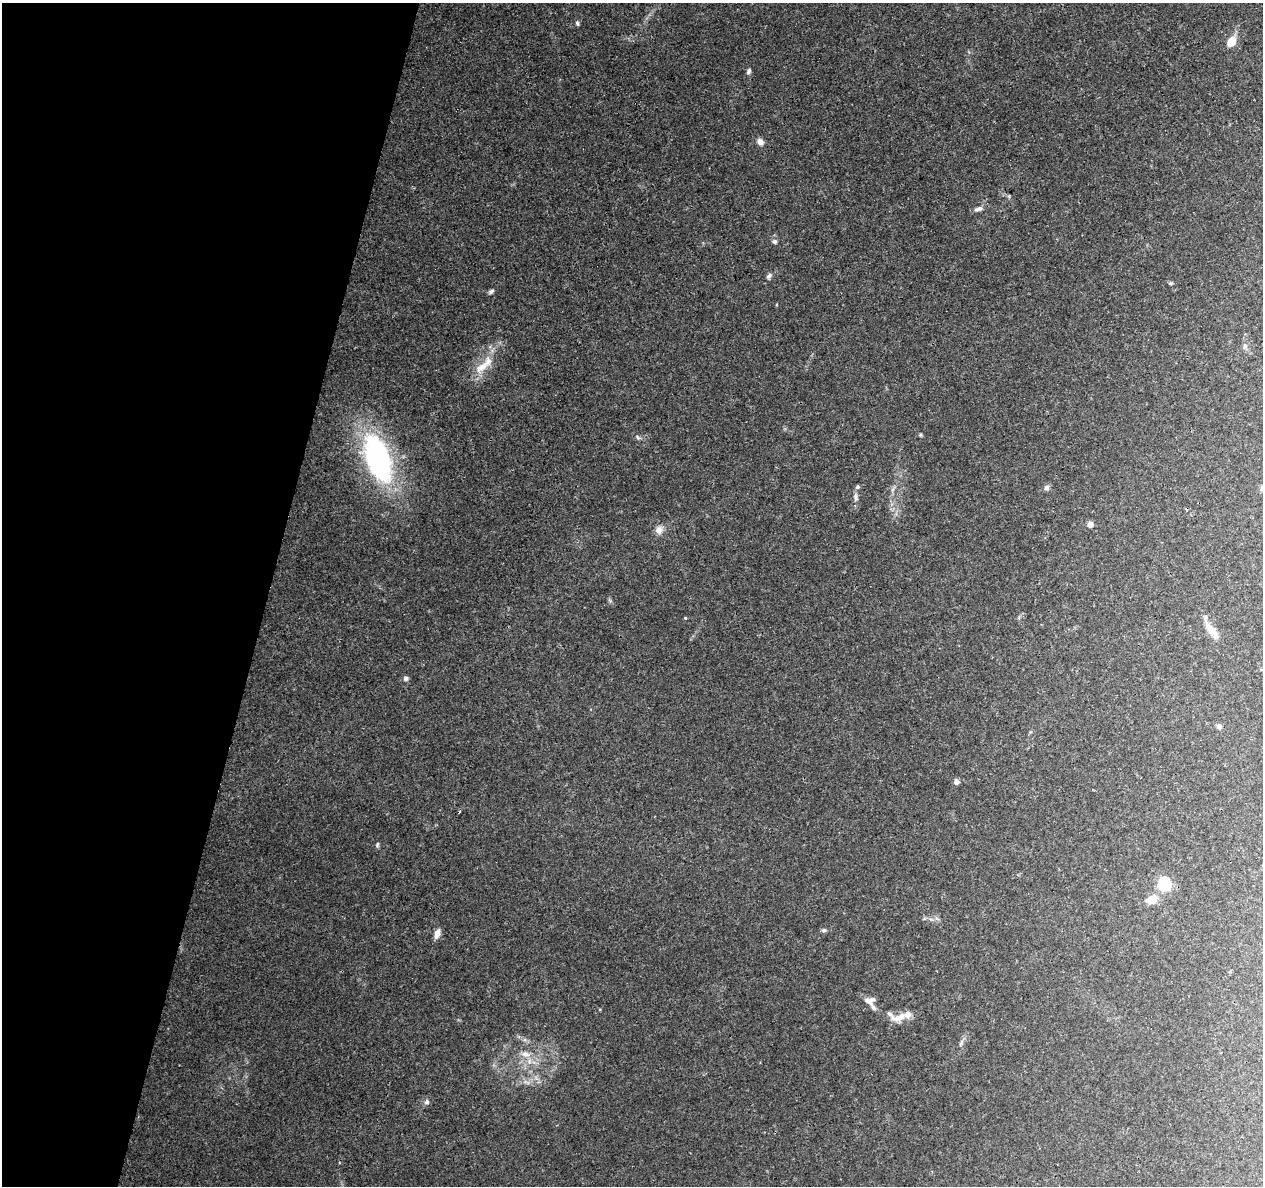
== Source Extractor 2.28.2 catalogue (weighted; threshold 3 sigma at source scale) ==
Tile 9 of 4 x 4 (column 1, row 3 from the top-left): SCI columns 1-1261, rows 1408-2591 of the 5053 x 5244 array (HDU 1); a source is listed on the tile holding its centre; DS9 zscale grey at full resolution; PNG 1265 x 1188 px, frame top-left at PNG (2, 3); no overlay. Shown black and unused: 21% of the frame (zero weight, under 3 of 4 exposures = <1% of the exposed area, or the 3 px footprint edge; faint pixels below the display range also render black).
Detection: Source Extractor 2.28.2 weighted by HDU 2 'WHT'; one run over the whole footprint, this tile lists its part. Background 0.0901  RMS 0.0035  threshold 0.0156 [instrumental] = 3 sigma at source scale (4.5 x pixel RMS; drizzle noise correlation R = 1.50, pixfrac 1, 0.0396/0.0396 arcsec/px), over >= 5 px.
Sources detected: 39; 6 inside a brighter listed object's ellipse — not listed separately; the other 33 listed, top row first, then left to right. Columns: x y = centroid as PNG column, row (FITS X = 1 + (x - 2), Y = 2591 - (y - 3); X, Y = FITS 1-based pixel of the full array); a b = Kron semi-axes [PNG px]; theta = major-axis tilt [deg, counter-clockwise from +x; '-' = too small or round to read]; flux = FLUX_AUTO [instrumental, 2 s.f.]
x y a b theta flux
577 23 6 4 -70 0.63
1231 41 11 7 57 5.3
748 71 8 5 68 0.87
760 142 8 7 - 1.8
978 209 13 6 15 1.5
774 242 7 6 - 0.89
769 276 8 6 51 0.93
1171 283 7 4 0 0.46
491 291 7 5 31 0.8
1245 346 7 5 46 0.76
481 367 25 11 39 6.3
920 435 5 4 - 0.4
638 437 7 4 -46 0.56
378 458 47 22 -70 72
1047 488 8 7 - 0.95
856 497 12 6 -85 1.4
1090 524 5 5 - 2.2
659 530 11 9 69 2.2
685 618 4 3 - 0.31
1211 630 25 8 -52 4.2
406 678 6 6 - 0.85
1219 726 6 5 - 1.2
956 782 5 5 - 1.9
377 844 8 4 81 0.51
1164 884 6 6 - 44
1151 900 12 9 16 4.3
824 930 6 5 - 0.66
437 934 11 6 68 2.3
868 1001 13 7 -33 1.9
898 1017 27 10 15 4
961 1043 7 5 67 0.82
525 1054 13 8 -7 2.5
427 1102 7 7 - 1